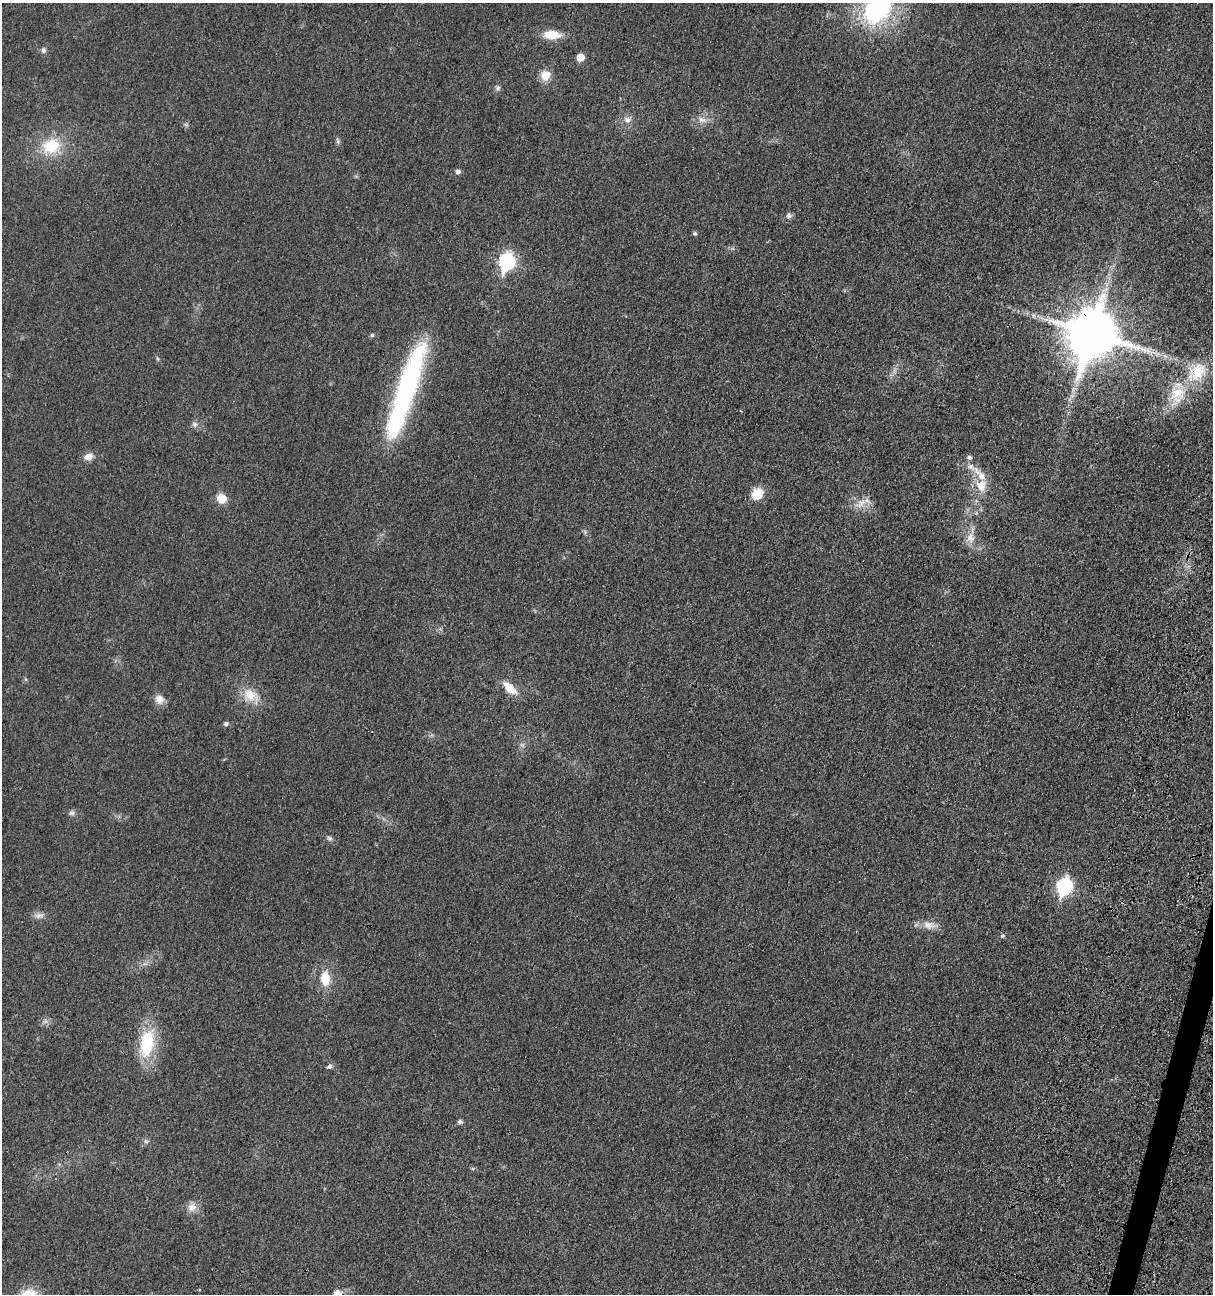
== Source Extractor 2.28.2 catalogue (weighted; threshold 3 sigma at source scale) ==
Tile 6 of 4 x 4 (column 2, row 2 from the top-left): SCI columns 1635-2845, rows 2761-4052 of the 5538 x 5518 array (HDU 1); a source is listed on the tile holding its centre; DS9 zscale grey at full resolution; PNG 1215 x 1296 px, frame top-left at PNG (2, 3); no overlay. Shown black and unused: <1% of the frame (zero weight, under 3 of 4 exposures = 11% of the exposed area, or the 3 px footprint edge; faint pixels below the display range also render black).
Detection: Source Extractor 2.28.2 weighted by HDU 2 'WHT'; one run over the whole footprint, this tile lists its part. Background 0.0292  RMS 0.0053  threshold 0.024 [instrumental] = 3 sigma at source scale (4.5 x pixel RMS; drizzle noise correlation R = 1.50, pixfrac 1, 0.05/0.05 arcsec/px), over >= 5 px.
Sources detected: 51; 1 inside a brighter object's white glare — not listed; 2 inside a brighter listed object's ellipse — not listed separately; the other 48 listed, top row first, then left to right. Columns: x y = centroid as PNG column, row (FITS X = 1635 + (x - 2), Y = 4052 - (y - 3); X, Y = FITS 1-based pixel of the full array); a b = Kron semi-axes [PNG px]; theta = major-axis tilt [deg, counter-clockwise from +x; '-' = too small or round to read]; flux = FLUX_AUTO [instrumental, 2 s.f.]
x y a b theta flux
877 8 32 22 55 76
551 35 17 9 -2 9.7
43 50 7 6 - 1.4
580 57 5 5 - 8.7
545 75 12 10 75 6.1
498 88 7 6 - 1.2
627 120 9 8 - 2.5
702 120 12 7 -12 3
186 125 6 4 0 0.84
338 141 8 5 -75 1.1
51 146 22 18 20 18
458 172 5 5 - 1.8
789 216 7 7 - 1.5
695 233 5 5 - 0.9
507 262 9 7 73 110
1092 333 16 14 73 2700
372 335 5 5 - 0.73
1197 372 33 20 48 20
409 382 84 20 73 98
1073 389 9 4 -90 1.8
741 411 3 3 - 0.52
194 424 8 5 -27 1.5
88 457 10 8 16 3.9
969 457 6 5 - 1.4
971 467 12 7 -39 3.3
981 485 17 15 83 8.8
757 494 12 10 52 10
221 498 9 8 - 7.6
861 503 17 8 44 4.6
971 538 15 10 -79 5.2
510 688 16 8 -41 8.7
249 695 19 16 -57 9.5
159 699 13 11 -41 3.9
226 724 5 4 - 1.6
72 813 8 6 0 1.4
329 838 8 6 -32 1.2
1064 886 8 7 - 99
39 915 12 7 11 2.4
928 925 20 9 -16 4.9
1002 936 6 3 19 0.63
325 979 17 12 -85 9.4
46 1021 8 4 0 1.4
147 1043 31 15 78 28
329 1067 8 5 31 1.3
460 1122 7 5 -22 1.1
146 1141 7 5 -68 1.2
192 1207 12 11 - 4
337 1293 10 8 14 3
Overlapping masked pixels (flux is a lower limit): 1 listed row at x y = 1092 333
Isophote crosses this tile's border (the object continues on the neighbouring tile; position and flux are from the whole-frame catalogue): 2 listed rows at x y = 877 8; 337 1293